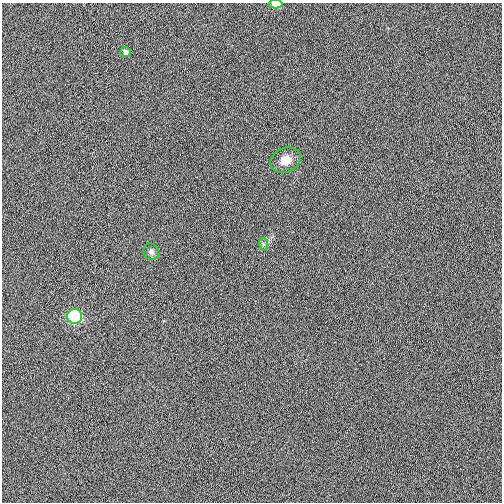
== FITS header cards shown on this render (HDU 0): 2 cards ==
NAXIS1  =                  500
NAXIS2  =                  500

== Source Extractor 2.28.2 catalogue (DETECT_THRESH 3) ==
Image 500 x 500 px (HDU 0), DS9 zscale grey, 1 PNG px = 1 image px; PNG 504 x 504 px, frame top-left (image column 1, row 500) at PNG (2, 3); each listed source drawn as its Kron ellipse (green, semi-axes under 4 px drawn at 4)
Background 0.00174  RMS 0.019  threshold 0.0556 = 3 sigma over >= 5 px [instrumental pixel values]
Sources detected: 6; all 6 listed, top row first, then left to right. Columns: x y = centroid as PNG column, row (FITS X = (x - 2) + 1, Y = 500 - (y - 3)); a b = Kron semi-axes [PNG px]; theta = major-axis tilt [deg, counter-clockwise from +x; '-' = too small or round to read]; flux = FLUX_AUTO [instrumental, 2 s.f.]
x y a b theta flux
276 4 6 4 1 17
125 52 5 5 - 5.3
286 160 15 12 24 15
263 244 6 4 -72 2.1
151 252 8 7 - 4.3
75 316 7 7 - 110
At the frame edge (FLAGS 8, measured only in part): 1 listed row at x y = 276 4